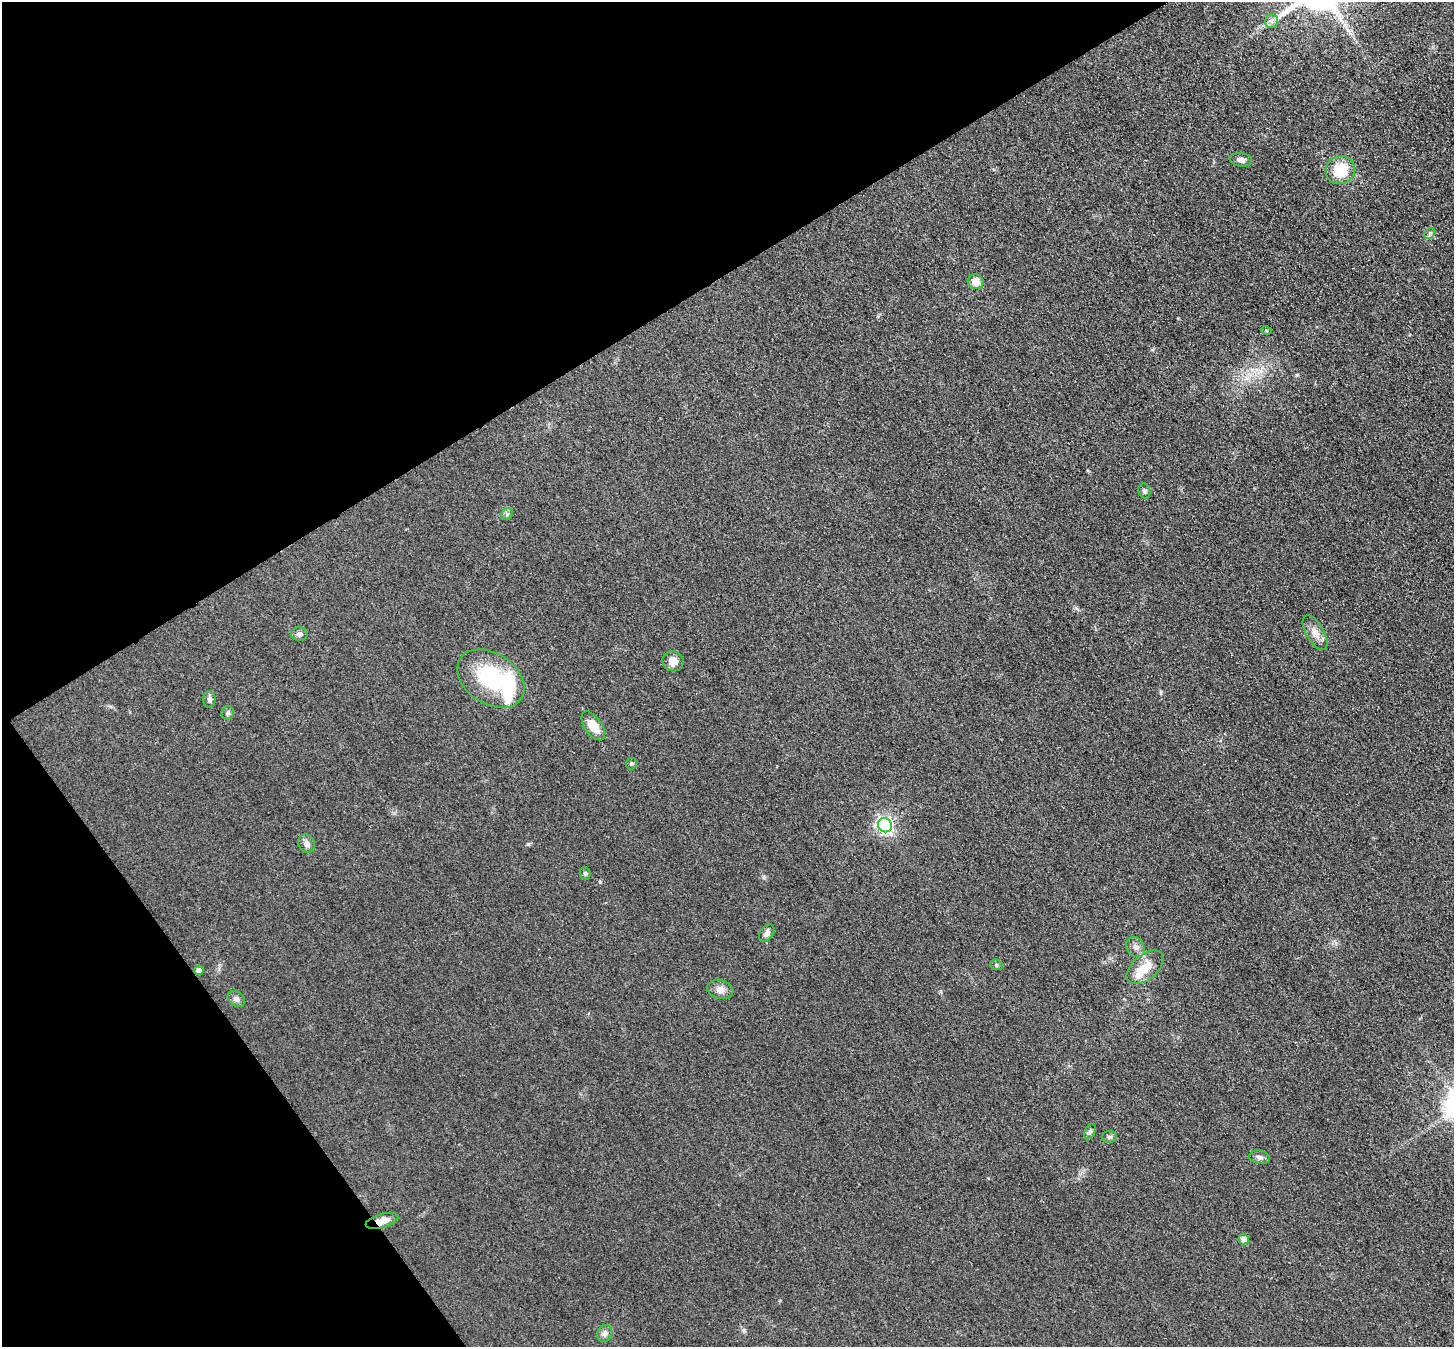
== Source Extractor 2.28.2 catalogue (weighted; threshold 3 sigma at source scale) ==
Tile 5 of 4 x 4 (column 1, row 2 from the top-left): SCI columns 79-1530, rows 2899-4243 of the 5962 x 5933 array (HDU 1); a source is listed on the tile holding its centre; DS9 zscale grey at full resolution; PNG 1456 x 1349 px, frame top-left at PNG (2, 2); each listed source drawn as its Kron ellipse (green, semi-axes under 4 px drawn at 4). Shown black and unused: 29% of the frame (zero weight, under 3 of 4 exposures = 7% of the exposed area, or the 3 px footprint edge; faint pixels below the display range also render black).
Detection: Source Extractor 2.28.2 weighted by HDU 2 'WHT'; one run over the whole footprint, this tile lists its part. Background 0.0546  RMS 0.0095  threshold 0.0427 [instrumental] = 3 sigma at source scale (4.5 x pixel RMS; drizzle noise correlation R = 1.50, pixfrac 1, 0.05/0.05 arcsec/px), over >= 5 px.
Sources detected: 34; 1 inside a brighter object's white glare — neither listed nor drawn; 1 inside a brighter listed object's ellipse — not listed separately; the other 32 listed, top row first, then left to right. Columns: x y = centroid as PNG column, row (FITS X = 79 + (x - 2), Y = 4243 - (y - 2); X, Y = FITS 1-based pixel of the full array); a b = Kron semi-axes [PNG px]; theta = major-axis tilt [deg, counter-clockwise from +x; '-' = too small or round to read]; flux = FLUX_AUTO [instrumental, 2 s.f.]
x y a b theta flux
1271 21 7 6 - 3
1241 160 11 6 -9 3.8
1340 170 15 14 - 27
1430 233 6 4 46 1.8
976 282 8 7 - 9.6
1266 330 5 3 - 0.86
1144 491 7 6 - 2.4
507 514 6 5 - 1.8
1315 633 19 9 -60 8.5
299 634 8 7 - 3.1
673 661 10 10 - 8.8
491 679 37 25 -33 79
209 699 8 6 90 2.9
228 713 6 6 - 1.9
593 726 16 8 -55 15
631 764 6 5 - 1.4
885 825 7 6 - 290
306 843 9 8 - 4.4
585 873 6 5 - 1.6
767 933 10 6 56 4.2
1136 947 11 8 -55 4.6
996 965 6 5 - 1.7
1145 967 21 12 40 17
199 970 5 5 - 7.2
720 989 13 9 -16 6.6
236 999 9 7 -37 3.5
1090 1132 8 5 63 2
1109 1137 7 5 2 2
1260 1157 10 6 -12 3.3
382 1221 17 7 16 9.4
1244 1239 5 5 - 6
605 1333 9 7 67 3.8
Overlapping masked pixels (flux is a lower limit): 1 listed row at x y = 382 1221
Unlisted compact peaks at least as high as the median listed source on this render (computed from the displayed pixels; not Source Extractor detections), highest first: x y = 528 844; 764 877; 1297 375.